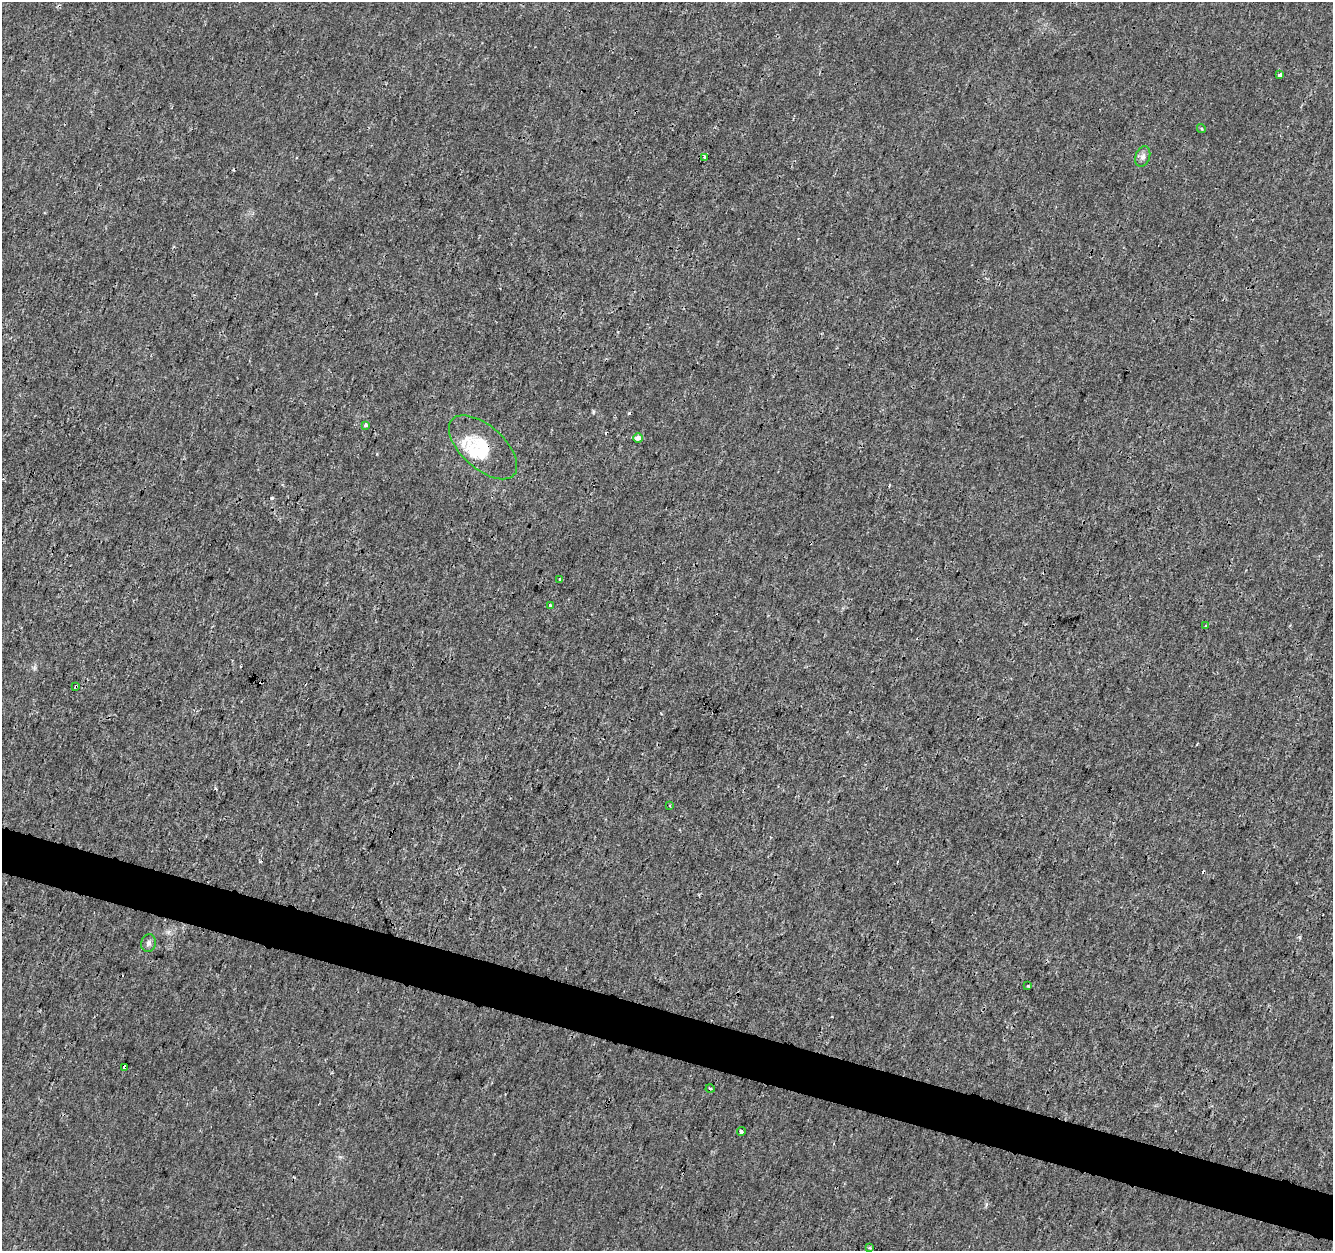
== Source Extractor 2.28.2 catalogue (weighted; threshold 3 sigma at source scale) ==
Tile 6 of 4 x 4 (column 2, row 2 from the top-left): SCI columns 1332-2662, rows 2718-3966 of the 5333 x 5498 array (HDU 1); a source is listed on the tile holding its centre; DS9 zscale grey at full resolution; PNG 1335 x 1253 px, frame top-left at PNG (2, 2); each listed source drawn as its Kron ellipse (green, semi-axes under 4 px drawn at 4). Shown black and unused: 4% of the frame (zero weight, under 3 of 4 exposures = <1% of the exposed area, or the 3 px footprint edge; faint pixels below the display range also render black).
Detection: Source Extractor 2.28.2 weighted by HDU 2 'WHT'; one run over the whole footprint, this tile lists its part. Background 7.81e-05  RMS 0.0014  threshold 0.00641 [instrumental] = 3 sigma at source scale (4.5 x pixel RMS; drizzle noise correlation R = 1.50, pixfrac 1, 0.0396/0.0396 arcsec/px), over >= 5 px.
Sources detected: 25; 6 cosmic-ray / hot-pixel residue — neither listed nor drawn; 1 inside a brighter listed object's ellipse — not listed separately; the other 18 listed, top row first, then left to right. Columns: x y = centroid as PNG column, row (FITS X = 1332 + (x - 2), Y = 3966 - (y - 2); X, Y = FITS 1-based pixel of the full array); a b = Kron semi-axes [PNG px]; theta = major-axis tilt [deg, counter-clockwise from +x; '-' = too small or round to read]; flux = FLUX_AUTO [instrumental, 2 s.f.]
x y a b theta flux
1280 75 4 3 - 1.6
1201 128 4 3 - 0.17
705 157 3 3 - 0.48
1143 157 10 7 71 0.66
365 425 4 3 - 0.44
638 438 5 4 - 0.97
483 447 41 21 -42 5.6
560 579 3 3 - 0.48
550 605 3 3 - 0.28
1206 626 3 2 - 0.14
76 687 3 3 - 0.3
670 806 2 2 - 0.12
148 943 9 7 75 0.48
1028 986 3 3 - 0.13
124 1067 4 3 - 3.6
710 1089 4 3 - 0.15
741 1131 4 3 - 2.1
869 1247 4 3 - 0.29
Overlapping masked pixels (flux is a lower limit): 3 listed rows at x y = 483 447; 76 687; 124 1067